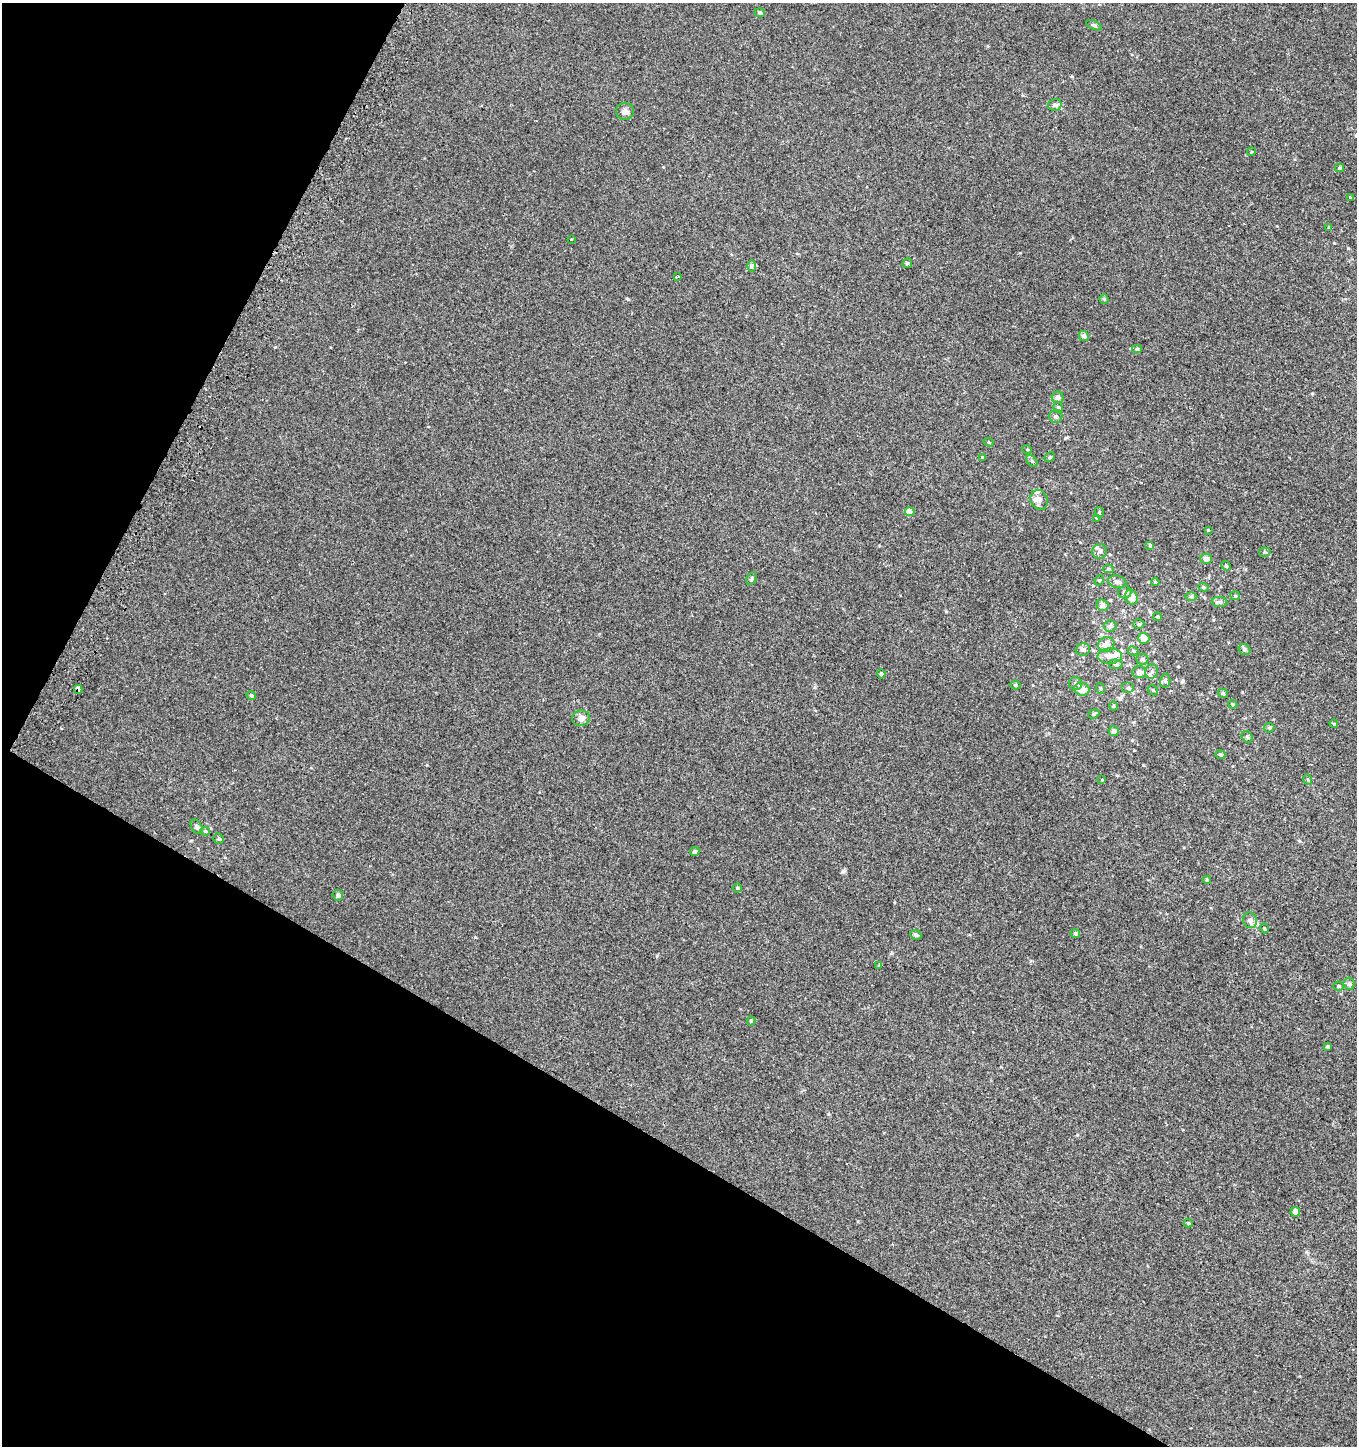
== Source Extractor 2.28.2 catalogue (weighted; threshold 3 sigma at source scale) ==
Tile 9 of 4 x 4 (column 1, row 3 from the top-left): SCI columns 241-1595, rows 1494-2937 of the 5982 x 5886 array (HDU 1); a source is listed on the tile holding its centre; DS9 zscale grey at full resolution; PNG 1359 x 1448 px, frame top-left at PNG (2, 3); each listed source drawn as its Kron ellipse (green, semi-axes under 4 px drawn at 4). Shown black and unused: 29% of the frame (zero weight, under 2 of 3 exposures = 3% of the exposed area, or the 3 px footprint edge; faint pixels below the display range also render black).
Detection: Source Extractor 2.28.2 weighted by HDU 2 'WHT'; one run over the whole footprint, this tile lists its part. Background 0.00219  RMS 0.0056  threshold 0.0251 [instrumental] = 3 sigma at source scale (4.5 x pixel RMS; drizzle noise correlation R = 1.50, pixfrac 1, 0.0396/0.0396 arcsec/px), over >= 5 px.
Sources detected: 103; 5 inside a brighter listed object's ellipse — not listed separately; the other 98 listed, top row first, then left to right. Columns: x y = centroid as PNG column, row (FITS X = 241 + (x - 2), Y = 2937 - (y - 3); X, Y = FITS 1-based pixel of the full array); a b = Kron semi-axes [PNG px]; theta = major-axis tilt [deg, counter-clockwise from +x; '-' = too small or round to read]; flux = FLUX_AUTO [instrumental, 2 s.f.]
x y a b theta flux
760 13 5 4 - 1.1
1094 25 8 4 -24 0.99
1055 105 7 5 15 1.7
625 111 9 8 - 2.3
1251 152 4 3 - 0.48
1339 168 4 4 - 0.63
1350 198 4 3 - 0.47
1329 227 4 3 - 0.64
571 239 3 3 - 0.58
907 263 5 4 - 1.1
751 266 6 4 89 0.74
678 277 3 3 - 1.4
1104 299 4 4 - 0.51
1084 336 5 5 - 1.6
1137 349 5 4 - 0.96
1058 397 6 6 - 1.9
1058 407 5 4 - 0.87
1056 416 6 6 - 1.4
989 442 5 4 - 0.67
1027 449 5 3 - 0.48
983 457 4 3 - 0.66
1050 457 5 4 - 0.73
1032 461 7 4 -44 0.86
1039 500 10 8 -67 2.4
910 512 5 4 - 5.4
1099 512 5 3 - 0.54
1096 518 4 2 - 0.35
1208 530 3 3 - 0.46
1150 545 4 3 - 0.72
1100 551 7 7 - 2.1
1265 552 6 4 11 0.94
1206 559 6 5 - 2.8
1226 566 5 4 - 0.69
1108 569 5 4 - 0.69
751 579 7 4 61 0.83
1099 580 5 4 - 0.71
1117 582 9 6 -14 2.2
1155 582 4 4 - 0.72
1204 587 5 4 - 0.72
1125 592 6 6 - 1.9
1191 596 6 4 1 0.65
1235 596 5 4 - 0.61
1131 597 8 6 -72 4.4
1220 602 8 5 -5 1.3
1102 605 6 5 - 2.8
1157 617 4 4 - 0.78
1139 624 6 5 - 0.72
1110 626 6 5 - 1.1
1144 638 6 5 - 4.4
1106 644 8 7 - 4.1
1083 649 7 6 - 2
1245 650 6 5 - 1.3
1133 651 5 4 - 0.64
1110 656 12 7 2 4.2
1142 659 6 5 - 1.2
1116 664 7 5 -7 0.95
1139 672 7 6 - 2.7
1152 672 7 6 - 1.4
881 674 4 4 - 0.99
1165 681 7 5 79 1
1075 684 6 6 - 1.2
1015 685 5 4 - 0.75
1100 688 5 3 - 0.6
1128 688 6 5 - 1.2
78 689 4 4 - 19
1082 689 8 6 -12 4.8
1153 690 5 4 - 0.68
1223 693 5 4 - 1.1
251 695 5 4 - 0.6
1233 704 4 3 - 0.7
1114 706 4 4 - 0.53
1094 714 6 4 23 0.81
581 718 9 8 - 2.5
1334 724 4 3 - 0.69
1269 728 5 4 - 0.75
1114 731 5 5 - 1.7
1247 737 6 5 - 0.78
1220 755 5 4 - 0.79
1307 779 5 3 - 0.54
1102 780 3 3 - 0.34
197 827 8 5 -59 1.2
205 831 5 4 - 0.58
219 839 5 5 - 0.8
695 852 5 4 - 1.1
1207 880 4 4 - 0.67
737 888 4 4 - 0.55
338 895 5 5 - 1.3
1250 920 8 7 - 1.7
1264 928 5 3 - 0.45
1075 933 5 4 - 0.96
916 935 6 4 -27 1.3
879 965 3 2 - 0.47
1349 984 6 5 - 1.1
1339 986 5 4 - 0.76
751 1021 4 4 - 0.86
1328 1047 3 3 - 0.82
1295 1212 5 4 - 3.8
1188 1223 4 3 - 0.73
Overlapping masked pixels (flux is a lower limit): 1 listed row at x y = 78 689
Unlisted compact peaks at least as high as the median listed source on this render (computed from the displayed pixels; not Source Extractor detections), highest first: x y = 844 871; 475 937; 628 299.